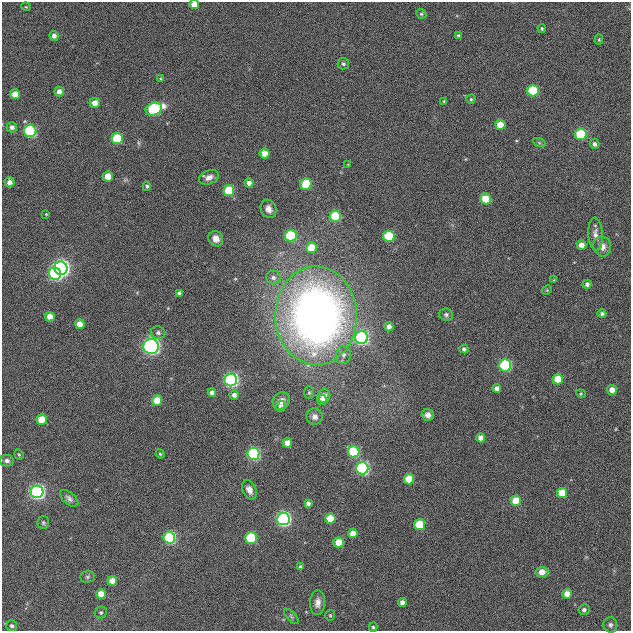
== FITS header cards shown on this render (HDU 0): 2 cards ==
NAXIS1  =                  629
NAXIS2  =                  629

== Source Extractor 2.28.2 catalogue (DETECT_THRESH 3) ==
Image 629 x 629 px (HDU 0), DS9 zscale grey, 1 PNG px = 1 image px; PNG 633 x 633 px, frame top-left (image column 1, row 629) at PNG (2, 2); each listed source drawn as its Kron ellipse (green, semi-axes under 4 px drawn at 4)
Background 0.00215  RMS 0.026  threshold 0.0777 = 3 sigma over >= 5 px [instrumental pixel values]
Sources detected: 116; all 116 listed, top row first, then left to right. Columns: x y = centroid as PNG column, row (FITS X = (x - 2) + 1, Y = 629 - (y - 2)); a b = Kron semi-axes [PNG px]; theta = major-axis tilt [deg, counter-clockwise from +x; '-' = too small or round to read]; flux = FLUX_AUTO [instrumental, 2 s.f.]
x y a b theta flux
194 4 5 4 - 16
26 7 5 3 - 1.4
421 14 5 4 - 2.5
542 28 4 3 - 2.2
458 35 4 4 - 2.5
54 36 5 4 - 6.9
599 40 5 4 - 2
343 64 6 5 - 3.5
161 79 4 3 - 1.9
59 91 5 5 - 11
533 91 6 6 - 88
15 94 5 5 - 22
471 99 4 4 - 2.2
444 101 3 3 - 1.9
95 103 5 5 - 16
154 109 8 6 20 190
500 125 5 5 - 27
12 127 5 5 - 6.8
30 131 6 6 - 200
581 134 6 6 - 110
117 138 6 5 - 84
539 142 6 4 -20 2.8
595 144 5 5 - 5.2
264 154 5 5 - 22
348 165 4 2 - 1.2
108 176 5 5 - 26
209 177 10 7 21 9.7
9 182 5 5 - 10
249 183 4 4 - 7.8
306 184 6 5 - 77
147 186 5 4 - 2.8
229 191 5 5 - 70
486 199 6 5 - 41
268 209 9 7 -68 11
46 214 3 2 - 1.3
335 216 5 5 - 94
595 234 16 7 -86 12
291 236 6 6 - 160
389 236 5 5 - 99
216 239 8 7 - 12
581 245 5 5 - 13
602 246 10 9 - 14
312 248 5 5 - 47
61 268 7 6 - 780
55 274 6 6 - 310
273 278 7 6 - 6.6
554 280 4 4 - 1.6
587 284 4 4 - 5.4
547 290 5 4 - 1.8
179 293 4 4 - 4.6
602 313 4 4 - 3.7
446 315 7 6 - 3.9
316 316 49 41 -89 1300
50 317 5 5 - 19
80 324 5 5 - 21
389 327 4 4 - 10
158 333 7 6 - 5.4
362 338 6 6 - 360
151 347 7 7 - 550
464 349 4 4 - 4.7
343 355 9 7 79 7.1
505 365 6 6 - 230
558 379 5 5 - 50
231 380 6 6 - 520
497 388 4 4 - 9.2
612 390 5 5 - 16
212 393 4 4 - 8.7
309 393 6 5 - 2.7
581 394 5 3 - 1.6
234 395 4 4 - 7.5
324 396 7 6 - 17
157 400 5 5 - 39
322 400 5 5 - 9.6
281 401 9 8 - 12
281 406 5 5 - 5.2
428 415 6 5 - 8.2
315 417 8 8 - 9.4
42 419 5 5 - 40
481 438 4 4 - 14
287 443 5 4 - 18
354 452 6 5 - 140
19 454 5 4 - 2.1
160 454 5 4 - 2
253 454 6 6 - 300
7 461 7 6 - 5.1
362 468 6 6 - 410
409 479 5 5 - 52
249 490 10 6 -64 10
37 492 6 6 - 650
562 493 5 5 - 42
69 498 11 6 -40 6.5
516 501 5 5 - 44
308 503 4 4 - 5.6
330 518 5 5 - 48
283 519 6 6 - 590
43 523 6 5 - 3.1
420 525 5 5 - 75
353 533 5 4 - 21
169 537 6 6 - 270
251 538 5 5 - 140
339 542 5 5 - 36
300 567 4 3 - 3
542 572 6 5 - 22
88 577 7 5 1 3.7
112 581 5 4 - 21
101 594 5 5 - 34
567 594 5 5 - 18
402 602 4 4 - 9.1
317 603 12 7 86 11
584 610 5 5 - 5.8
101 612 6 5 - 3.8
330 615 5 4 - 2.3
291 616 10 4 -46 3.1
610 625 8 7 - 5.5
12 626 5 5 - 5.1
373 627 4 4 - 2.8
At the frame edge (FLAGS 8, measured only in part): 1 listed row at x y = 194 4